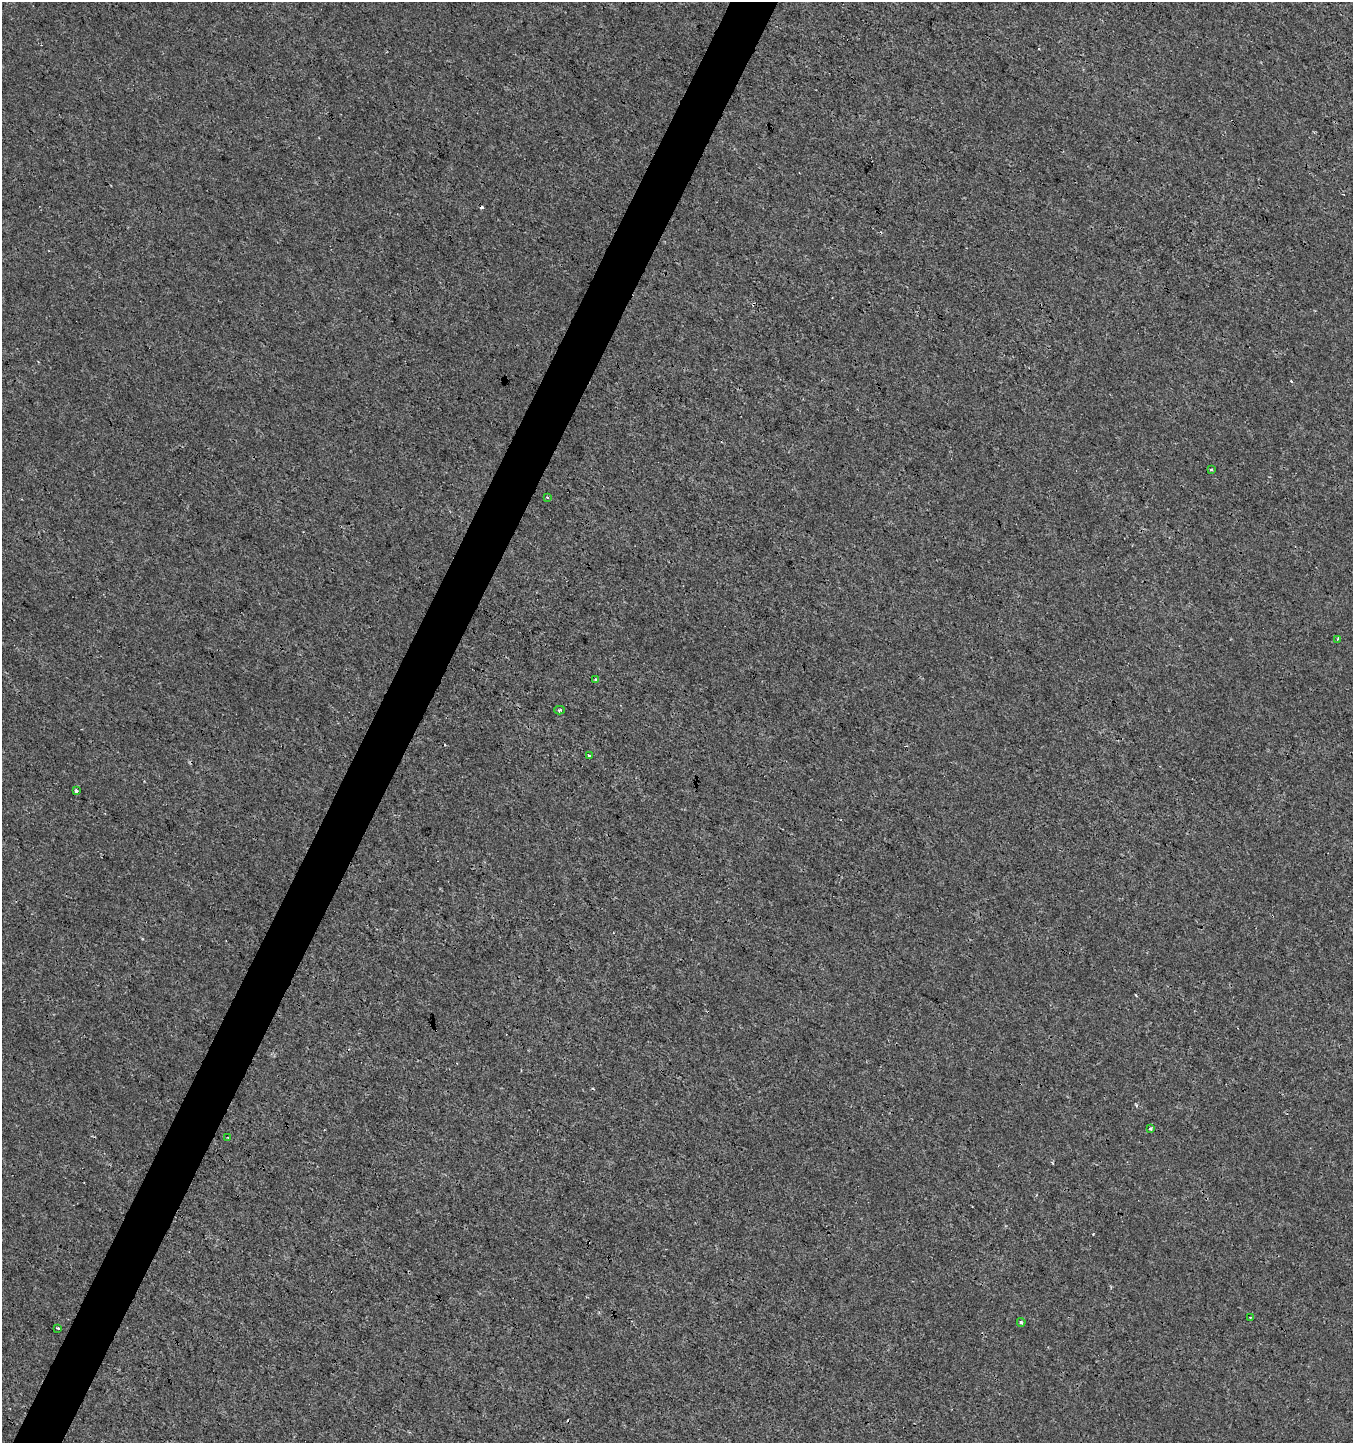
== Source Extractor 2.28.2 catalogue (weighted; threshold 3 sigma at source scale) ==
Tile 7 of 4 x 4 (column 3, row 2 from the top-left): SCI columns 2900-4250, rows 2889-4329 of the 5865 x 5770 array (HDU 1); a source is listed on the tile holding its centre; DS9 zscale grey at full resolution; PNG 1355 x 1445 px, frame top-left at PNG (2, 2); each listed source drawn as its Kron ellipse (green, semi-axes under 4 px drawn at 4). Shown black and unused: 4% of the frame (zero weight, under 3 of 4 exposures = <1% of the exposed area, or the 3 px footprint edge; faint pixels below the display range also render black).
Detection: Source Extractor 2.28.2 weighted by HDU 2 'WHT'; one run over the whole footprint, this tile lists its part. Background 8.52e-04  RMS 0.0013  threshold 0.00604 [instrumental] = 3 sigma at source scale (4.5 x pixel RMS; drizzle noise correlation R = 1.50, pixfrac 1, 0.0396/0.0396 arcsec/px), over >= 5 px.
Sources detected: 17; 5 cosmic-ray / hot-pixel residue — neither listed nor drawn; the other 12 listed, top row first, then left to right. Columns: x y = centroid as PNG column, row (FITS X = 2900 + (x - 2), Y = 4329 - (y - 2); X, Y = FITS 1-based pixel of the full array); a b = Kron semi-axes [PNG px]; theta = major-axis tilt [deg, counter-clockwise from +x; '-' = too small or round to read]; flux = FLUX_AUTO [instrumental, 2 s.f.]
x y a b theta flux
1211 469 3 3 - 0.2
547 497 4 3 - 0.22
1338 639 4 2 - 0.11
596 679 3 3 - 0.49
559 710 5 3 - 0.27
590 756 3 3 - 0.5
76 791 4 3 - 0.57
1150 1129 3 3 - 0.18
228 1138 3 2 - 0.12
1251 1317 3 2 - 0.12
1021 1322 4 3 - 0.31
58 1328 3 2 - 0.17